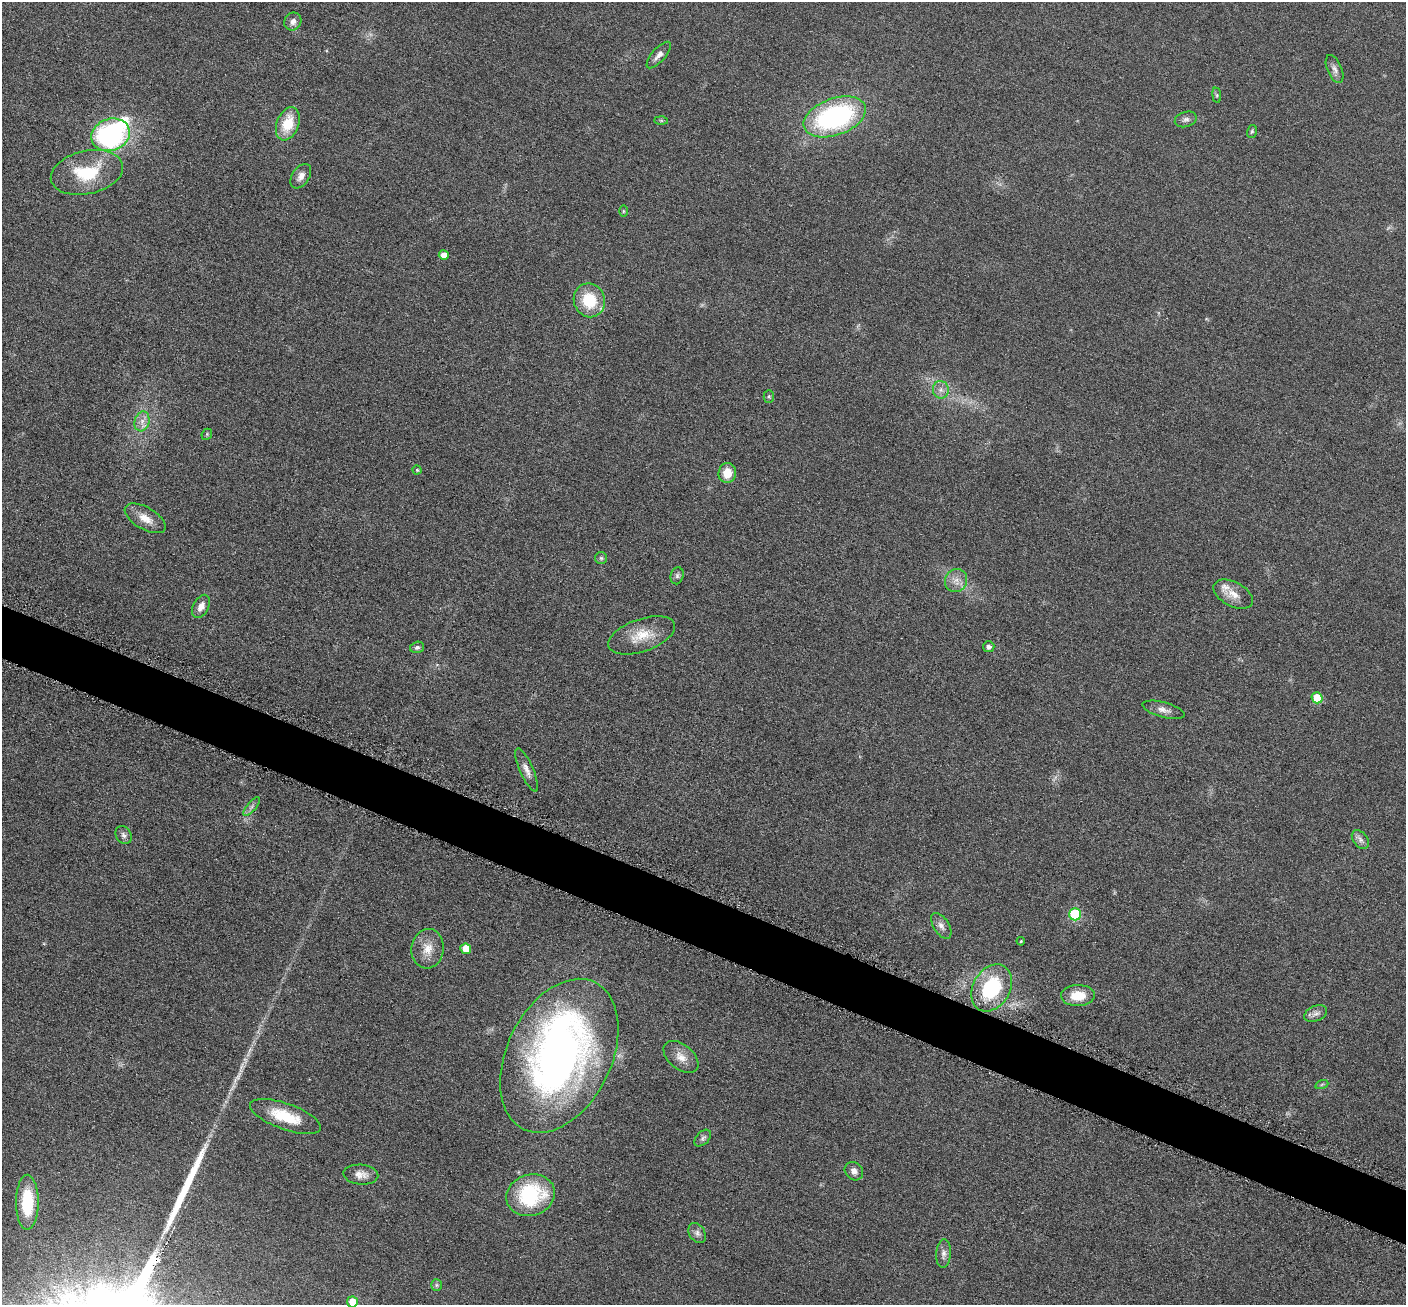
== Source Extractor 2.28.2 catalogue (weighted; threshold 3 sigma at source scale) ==
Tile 6 of 4 x 4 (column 2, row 2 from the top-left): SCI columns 1419-2822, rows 2759-4061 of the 5650 x 5662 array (HDU 1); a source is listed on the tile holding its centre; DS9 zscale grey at full resolution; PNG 1408 x 1307 px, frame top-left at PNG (2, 2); each listed source drawn as its Kron ellipse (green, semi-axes under 4 px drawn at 4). Shown black and unused: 4% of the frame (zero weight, under 3 of 6 exposures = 2% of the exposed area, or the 3 px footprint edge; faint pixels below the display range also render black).
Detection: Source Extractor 2.28.2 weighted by HDU 2 'WHT'; one run over the whole footprint, this tile lists its part. Background 0.0814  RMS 0.0096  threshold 0.0393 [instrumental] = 3 sigma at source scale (4.09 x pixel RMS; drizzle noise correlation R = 1.36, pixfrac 0.8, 0.05/0.05 arcsec/px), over >= 5 px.
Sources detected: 61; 2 inside a brighter object's white glare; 1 long thin detection or spike segment (spike, bleed or trail) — neither listed nor drawn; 1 inside a brighter listed object's ellipse — not listed separately; the other 57 listed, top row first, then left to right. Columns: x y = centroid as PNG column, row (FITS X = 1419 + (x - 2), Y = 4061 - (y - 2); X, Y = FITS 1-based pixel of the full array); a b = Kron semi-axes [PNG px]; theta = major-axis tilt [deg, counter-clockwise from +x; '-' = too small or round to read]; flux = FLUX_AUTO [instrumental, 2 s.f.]
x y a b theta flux
293 21 9 8 - 4.6
659 55 16 6 49 5.2
1334 69 15 7 -68 4.4
1217 95 8 4 -82 1.4
835 117 32 18 20 160
1186 119 11 7 17 3.7
661 120 7 4 -1 1.2
288 124 17 11 69 25
1252 131 6 5 - 1.4
111 135 20 16 20 170
87 172 37 21 12 47
301 176 14 8 56 5.9
623 211 6 4 90 0.99
444 255 5 5 - 9.6
589 300 17 15 -70 35
941 390 9 8 - 4.9
769 396 6 5 - 1.6
142 421 10 7 75 5.6
207 434 6 4 49 1.2
417 470 4 4 - 1.2
727 473 10 8 85 13
145 518 23 11 -30 12
601 558 6 6 - 1.7
677 576 8 6 76 2.5
956 581 12 11 - 7.6
1233 594 21 12 -28 11
201 606 12 7 62 6.7
642 635 35 16 19 23
417 647 7 5 16 2.2
989 647 6 5 - 2.7
1317 698 5 5 - 29
1163 710 21 7 -15 6.2
527 770 23 6 -66 6.5
252 806 11 4 50 3.2
124 835 9 7 -57 3.2
1360 840 10 7 -51 4
1075 914 6 6 - 63
941 926 14 7 -57 5.3
1021 941 4 3 - 0.79
428 949 20 16 83 14
466 949 5 5 - 17
992 988 25 18 59 64
1078 995 17 10 2 19
1316 1014 12 7 23 4
559 1056 82 52 64 490
681 1057 20 12 -40 11
1322 1084 6 4 19 1.3
285 1116 37 13 -20 31
703 1138 10 6 46 2.8
854 1171 10 8 -45 4.9
361 1175 17 10 -5 7.6
531 1195 24 20 17 77
27 1202 27 11 90 37
697 1233 11 7 -57 3.8
944 1254 14 7 85 4.7
436 1285 6 5 - 1.9
352 1302 5 5 - 16
Isophote crosses this tile's border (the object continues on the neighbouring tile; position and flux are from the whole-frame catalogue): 1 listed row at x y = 352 1302